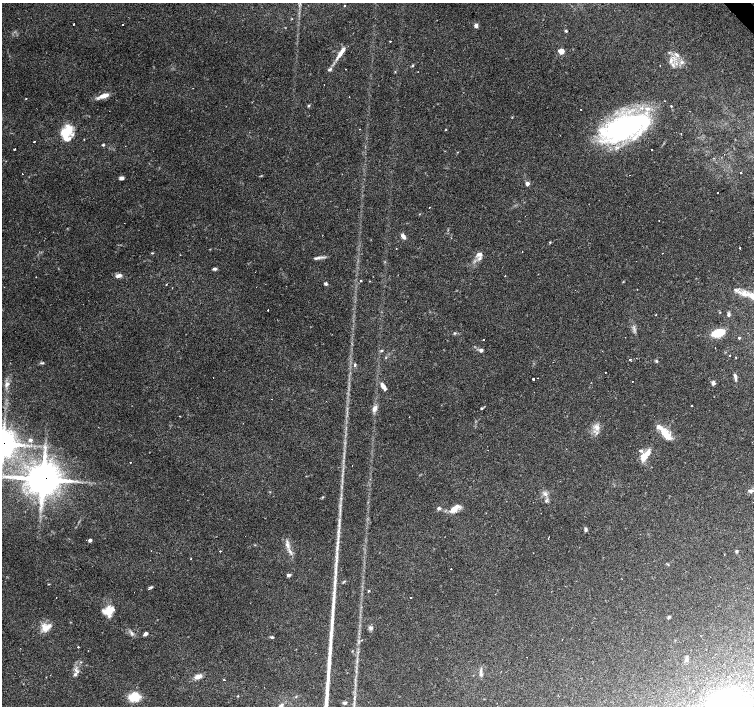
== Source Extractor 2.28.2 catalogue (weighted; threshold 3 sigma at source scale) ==
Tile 10 of 4 x 4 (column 2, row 3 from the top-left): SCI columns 1509-3011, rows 1622-3029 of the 6018 x 5993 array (HDU 1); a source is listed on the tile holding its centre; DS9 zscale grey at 2 x 2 block average (1 PNG px = mean of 2 x 2 image px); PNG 756 x 708 px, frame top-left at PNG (2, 3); no overlay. Shown black and unused: <1% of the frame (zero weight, under 2 of 3 exposures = <1% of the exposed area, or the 3 px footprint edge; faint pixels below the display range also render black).
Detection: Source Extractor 2.28.2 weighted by HDU 2 'WHT'; one run over the whole footprint, this tile lists its part. Background 0.067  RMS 0.0058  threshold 0.0263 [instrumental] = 3 sigma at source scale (4.5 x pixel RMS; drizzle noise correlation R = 1.50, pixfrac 1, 0.0396/0.0396 arcsec/px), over >= 5 px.
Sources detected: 149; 16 cosmic-ray / hot-pixel residue — not listed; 14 inside a brighter listed object's ellipse — not listed separately; the other 119 listed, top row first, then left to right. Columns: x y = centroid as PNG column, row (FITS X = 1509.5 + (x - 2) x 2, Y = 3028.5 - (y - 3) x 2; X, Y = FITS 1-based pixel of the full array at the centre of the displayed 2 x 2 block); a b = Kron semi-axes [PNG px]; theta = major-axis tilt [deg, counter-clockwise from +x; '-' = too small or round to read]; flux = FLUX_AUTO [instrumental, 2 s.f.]
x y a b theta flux
344 6 2 2 - 8.6
73 24 2 2 - 1.3
123 24 2 2 - 3
476 26 5 4 - 3.8
566 31 3 3 - 1.5
390 41 2 2 - 2.8
561 51 3 3 - 21
340 54 16 5 54 11
676 54 5 4 - 3.4
671 60 9 4 82 5.8
682 62 5 5 - 3.8
412 65 3 3 - 1.6
660 65 2 2 - 0.65
330 69 7 3 25 3
324 85 2 2 - 0.44
193 88 2 2 - 1.5
104 96 12 4 19 13
26 98 2 2 - 0.65
309 106 4 3 - 1.5
671 106 3 2 - 0.88
581 109 2 2 - 2.2
624 127 48 20 20 310
446 130 3 2 - 0.89
65 133 22 12 51 29
681 134 2 2 - 1.2
84 139 2 2 - 0.7
34 142 2 2 - 4.1
103 145 4 3 - 1.5
14 149 2 2 - 2.5
651 149 2 2 - 1.5
741 172 2 2 - 3.9
22 174 2 2 - 14
121 178 4 3 - 5.5
527 183 4 4 - 4.6
429 207 2 2 - 1.2
124 223 2 2 - 0.89
403 236 6 4 -46 5.5
550 242 3 2 - 0.9
740 248 2 2 - 4.6
522 251 2 2 - 2.1
152 253 3 2 - 1.1
662 253 2 2 - 0.79
479 254 7 5 5 4.9
317 258 11 4 14 4.4
214 269 5 3 - 2.5
119 276 8 4 23 5.5
361 281 2 2 - 1.6
166 284 2 2 - 1.3
326 284 4 3 - 2.4
172 288 2 2 - 0.63
745 293 12 8 -16 14
268 310 2 2 - 15
728 314 5 4 - 2.9
656 315 2 2 - 2
454 333 4 3 - 1.6
718 333 13 7 19 28
739 338 3 2 - 1.4
483 339 2 2 - 3.3
381 350 4 3 - 1.5
481 350 5 4 - 3.3
736 357 2 2 - 0.76
630 359 2 2 - 6.9
656 361 3 2 - 1.3
42 363 7 2 8 1.8
355 365 5 3 - 1.8
735 377 9 3 -80 3.5
533 379 2 2 - 21
713 383 5 4 - 3.5
7 384 8 5 56 5.6
383 386 9 4 -56 7.8
691 406 2 2 - 1.3
482 408 2 2 - 2.7
375 409 8 5 59 6.6
409 417 2 2 - 0.7
597 427 8 6 -20 7.6
664 432 12 10 -50 17
31 440 4 4 - 2.4
2 444 7 7 - 1900
640 451 3 2 - 6.7
645 456 15 6 50 18
130 462 2 2 - 2.3
43 479 9 7 12 3900
751 491 6 4 14 3.5
545 494 7 4 -32 4.5
546 501 4 3 - 1.9
439 508 5 4 - 2.6
455 508 14 6 39 13
586 529 5 4 - 2.6
90 540 4 3 - 3.3
287 545 9 4 -78 6.3
337 547 12 3 81 6.7
220 551 2 2 - 1.4
737 551 3 3 - 2.1
533 553 2 2 - 0.44
191 558 2 2 - 1.5
451 568 2 2 - 2.3
289 575 6 4 9 2.6
335 584 13 3 80 7.5
151 587 6 3 17 1.9
369 591 3 2 - 2
56 597 2 2 - 0.99
410 598 2 2 - 1.4
107 611 14 9 52 15
669 617 4 4 - 1.6
46 627 15 8 20 14
371 628 6 5 - 3.8
131 633 6 4 -59 3.2
145 634 4 3 - 4.7
272 637 4 3 - 2.1
78 647 2 2 - 2.7
686 659 6 5 - 3.4
481 670 7 2 -89 2.7
75 674 6 4 46 3.7
198 676 9 5 21 9
224 680 2 2 - 1.7
238 696 3 2 - 0.82
134 697 13 10 6 22
345 703 6 4 14 2.5
281 706 8 5 41 6
Overlapping masked pixels (flux is a lower limit): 2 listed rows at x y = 2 444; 43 479
Isophote crosses this tile's border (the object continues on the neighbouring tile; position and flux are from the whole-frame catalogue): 2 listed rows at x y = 2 444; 281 706
Diffuse or blended objects may show on this block-average render without a row.